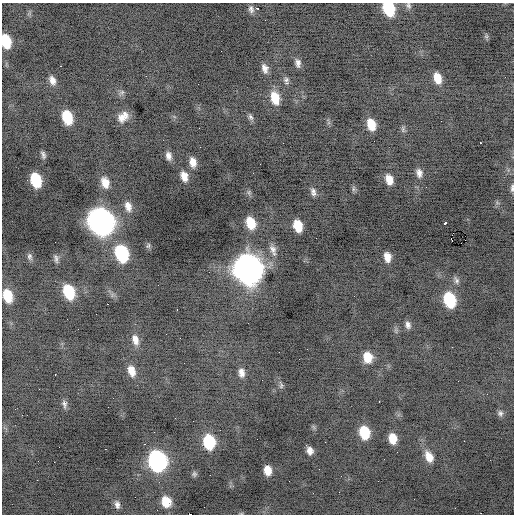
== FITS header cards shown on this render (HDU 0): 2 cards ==
NAXIS1  =                  512 / Axis length
NAXIS2  =                  512 / Axis length

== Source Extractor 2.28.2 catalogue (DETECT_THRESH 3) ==
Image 512 x 512 px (HDU 0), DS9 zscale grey, 1 PNG px = 1 image px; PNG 516 x 516 px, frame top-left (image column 1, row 512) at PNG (2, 3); no overlay
Background -0.69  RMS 0.92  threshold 2.76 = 3 sigma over >= 5 px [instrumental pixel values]
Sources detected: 87; all 87 listed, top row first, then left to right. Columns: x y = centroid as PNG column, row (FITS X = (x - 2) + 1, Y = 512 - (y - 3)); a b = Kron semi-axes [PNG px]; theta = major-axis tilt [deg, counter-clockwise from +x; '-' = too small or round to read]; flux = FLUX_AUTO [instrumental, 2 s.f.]
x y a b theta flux
408 5 9 7 -70 190
258 8 3 3 - 480
388 8 11 8 -66 3400
251 9 10 6 -74 240
486 36 7 5 70 120
6 41 11 7 -77 2000
298 63 10 6 -83 310
265 68 12 8 -74 390
146 76 3 2 - 58
437 78 12 8 -72 920
52 80 11 7 -69 430
286 80 10 7 -79 220
122 92 9 7 45 190
275 98 14 9 -75 1300
67 117 11 8 -73 2300
123 117 13 9 38 670
250 117 9 6 -63 180
371 125 11 7 -72 1100
199 128 2 2 - 32
403 129 9 5 -76 140
480 142 3 2 - 75
283 143 2 2 - 36
43 155 8 5 -73 200
168 156 9 6 -78 350
193 162 9 6 -78 530
419 173 11 7 -75 380
184 176 11 7 -72 560
389 179 10 7 -73 710
36 180 12 8 -73 2700
105 182 12 8 -73 760
512 188 11 4 85 180
353 189 9 4 89 120
313 191 10 8 -22 280
249 192 7 6 - 140
497 203 7 4 -19 110
128 206 13 8 -72 500
101 222 15 12 -66 44000
251 223 12 8 -71 1500
445 223 4 3 - 1000
298 226 10 7 -73 1300
451 238 3 2 - 230
148 246 8 5 71 110
273 250 16 8 -69 450
122 253 13 9 -71 5500
30 257 10 7 -82 200
387 257 10 6 -80 600
56 258 11 6 -81 210
248 269 16 13 -70 63000
456 280 11 6 -64 210
69 292 12 8 -69 2800
7 296 11 7 -75 1600
449 300 12 9 -73 3600
107 304 2 2 - 270
177 310 3 2 - 67
408 325 9 7 -82 260
135 340 14 8 -73 500
368 357 10 8 -80 1100
184 363 2 2 - 45
131 371 13 8 -73 710
241 373 11 7 -80 420
55 375 3 2 - 120
281 385 11 6 -82 160
39 389 2 2 - 33
379 401 3 2 - 45
64 404 11 6 -79 220
108 407 2 2 - 33
500 413 8 7 - 200
193 421 2 2 - 39
154 432 2 2 - 52
364 432 11 8 -78 2300
392 438 10 7 -78 980
464 441 2 2 - 120
209 442 11 8 -81 3600
325 442 2 2 - 230
144 444 3 2 - 170
105 449 2 2 - 290
310 451 9 6 -71 400
429 457 14 9 -65 770
157 461 13 10 -76 16000
54 462 2 2 - 250
319 469 2 2 - 33
268 470 8 6 -80 760
194 474 7 7 - 150
166 502 12 11 - 1300
117 504 10 6 -80 220
157 510 2 2 - 34
190 514 3 2 - 720
At the frame edge (FLAGS 8, measured only in part): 5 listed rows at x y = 408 5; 388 8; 6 41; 512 188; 190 514